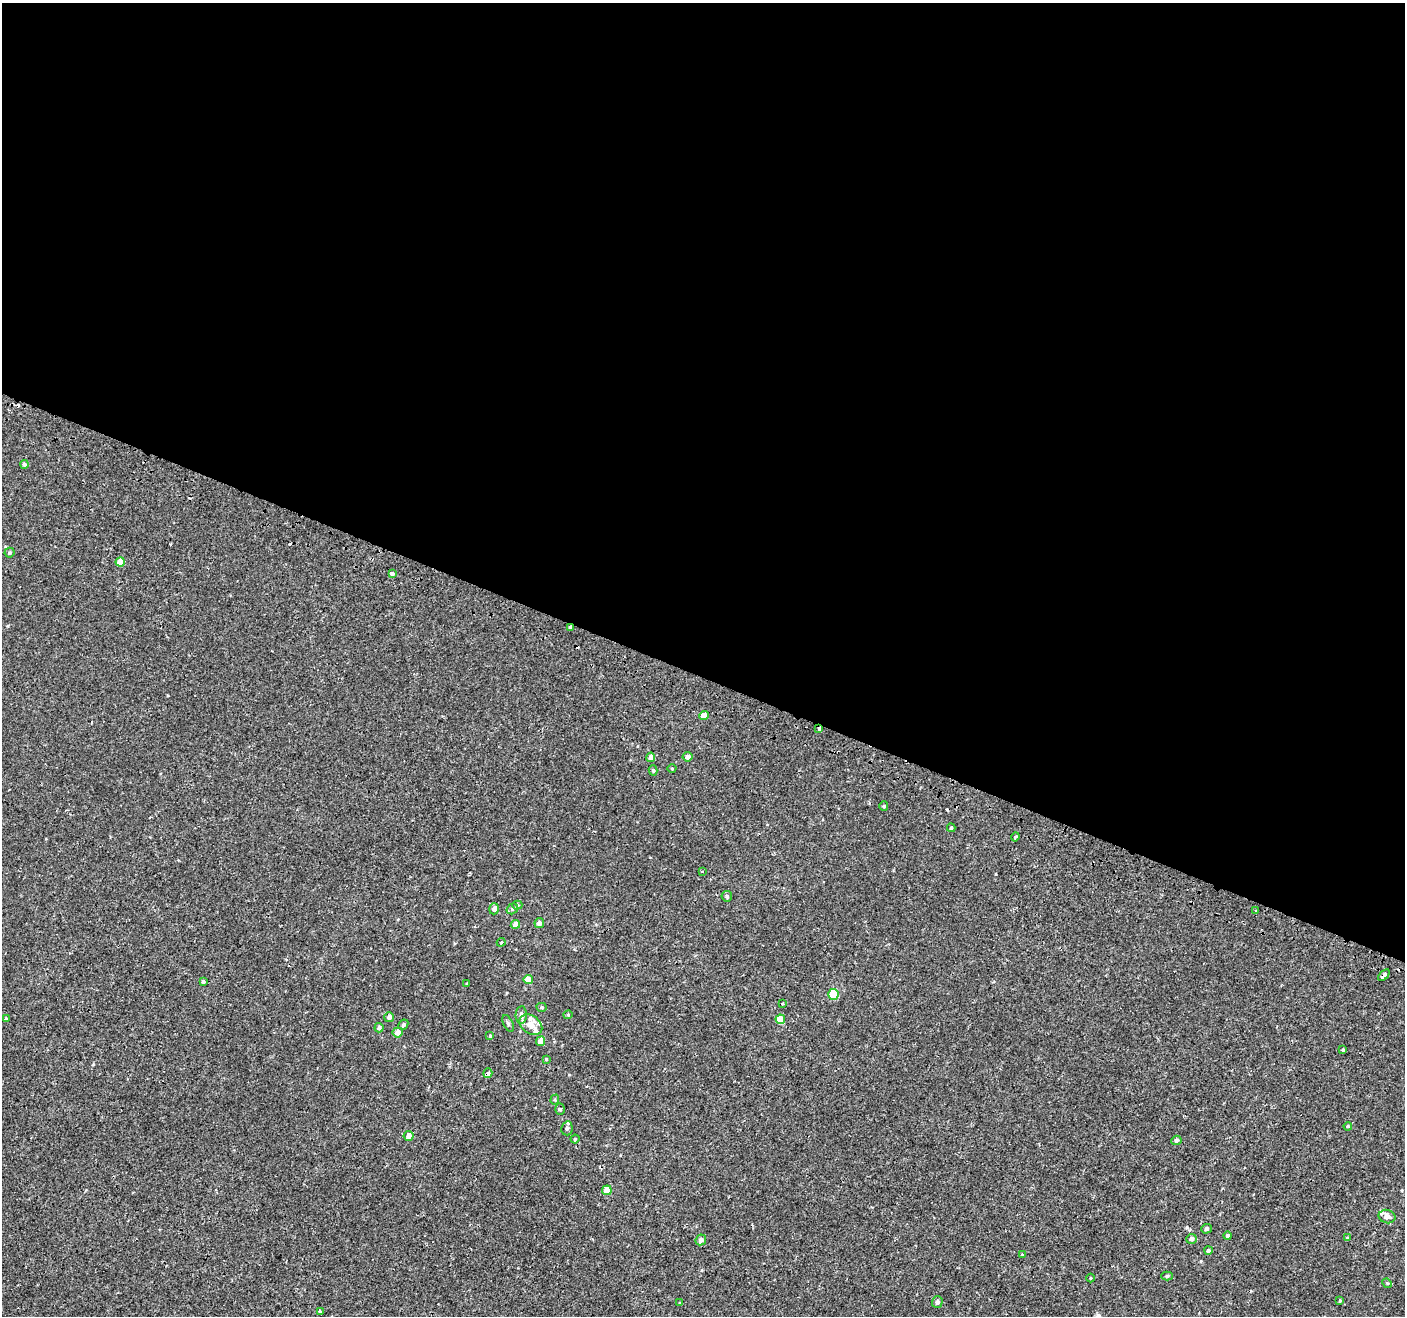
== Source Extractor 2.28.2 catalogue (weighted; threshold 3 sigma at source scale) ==
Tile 3 of 4 x 4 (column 3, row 1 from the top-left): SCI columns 2862-4264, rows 4202-5515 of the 5713 x 5842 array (HDU 1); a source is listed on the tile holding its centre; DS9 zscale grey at full resolution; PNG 1407 x 1318 px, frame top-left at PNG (2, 3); each listed source drawn as its Kron ellipse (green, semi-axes under 4 px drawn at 4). Shown black and unused: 51% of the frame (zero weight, under 2 of 3 exposures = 3% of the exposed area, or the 3 px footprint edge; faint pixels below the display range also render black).
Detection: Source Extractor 2.28.2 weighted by HDU 2 'WHT'; one run over the whole footprint, this tile lists its part. Background -4.00e-04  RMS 0.0031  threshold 0.0139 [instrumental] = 3 sigma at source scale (4.5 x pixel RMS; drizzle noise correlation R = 1.50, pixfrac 1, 0.0396/0.0396 arcsec/px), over >= 5 px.
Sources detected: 80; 7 cosmic-ray / hot-pixel residue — neither listed nor drawn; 5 inside a brighter listed object's ellipse — not listed separately; the other 68 listed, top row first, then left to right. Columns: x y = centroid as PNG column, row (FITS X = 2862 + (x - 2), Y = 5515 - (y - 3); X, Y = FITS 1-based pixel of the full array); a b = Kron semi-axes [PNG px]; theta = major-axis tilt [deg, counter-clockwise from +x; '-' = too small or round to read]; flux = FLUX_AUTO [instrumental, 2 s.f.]
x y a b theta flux
24 464 4 4 - 0.62
9 553 5 5 - 0.44
120 562 5 4 - 3.4
392 573 4 3 - 1.6
570 627 4 3 - 1.6
704 715 5 4 - 2.1
819 729 4 3 - 3.2
651 757 5 4 - 1.4
688 757 5 4 - 1.4
672 768 4 3 - 0.22
653 770 5 4 - 0.48
884 806 4 4 - 0.31
951 828 4 3 - 0.36
1015 837 4 3 - 0.55
702 871 3 3 - 0.28
727 896 5 5 - 0.53
517 905 5 4 - 0.46
494 909 5 5 - 1.2
512 909 6 5 - 0.66
1256 911 3 3 - 0.42
539 923 5 4 - 1.1
515 924 4 4 - 1.8
501 942 4 3 - 0.27
1384 975 7 3 46 4
528 980 5 4 - 3.4
203 982 4 3 - 0.46
467 983 3 2 - 0.21
833 994 5 5 - 11
782 1004 3 3 - 0.5
542 1007 5 4 - 0.46
521 1015 9 5 86 1.2
568 1015 4 4 - 0.31
389 1017 5 5 - 1.1
6 1018 3 2 - 0.51
780 1019 5 4 - 5.2
508 1023 9 5 -64 0.57
403 1024 5 4 - 0.62
531 1025 12 8 -37 2
379 1028 5 4 - 0.75
398 1032 5 5 - 2.3
490 1036 4 3 - 0.36
541 1041 5 4 - 2.6
1343 1050 3 3 - 0.31
546 1059 4 3 - 0.24
488 1073 5 4 - 1.2
555 1100 5 4 - 0.43
560 1109 5 5 - 0.48
1348 1126 4 4 - 0.31
567 1128 7 5 77 0.6
409 1136 5 5 - 1.7
575 1139 4 4 - 0.33
1176 1140 5 4 - 0.76
607 1190 4 4 - 3.8
1387 1216 8 6 -13 1.6
1206 1229 5 5 - 0.75
1228 1236 4 4 - 0.7
1347 1238 4 4 - 0.22
1191 1239 5 5 - 1.1
701 1240 6 5 - 0.91
1208 1250 4 4 - 0.5
1022 1254 4 3 - 0.27
1167 1276 5 4 - 0.48
1090 1278 4 3 - 0.23
1387 1283 5 4 - 0.3
1340 1301 4 3 - 0.32
937 1302 6 5 - 0.92
680 1303 3 3 - 0.23
320 1311 3 3 - 1.5
Overlapping masked pixels (flux is a lower limit): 4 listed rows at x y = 570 627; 819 729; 1384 975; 488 1073